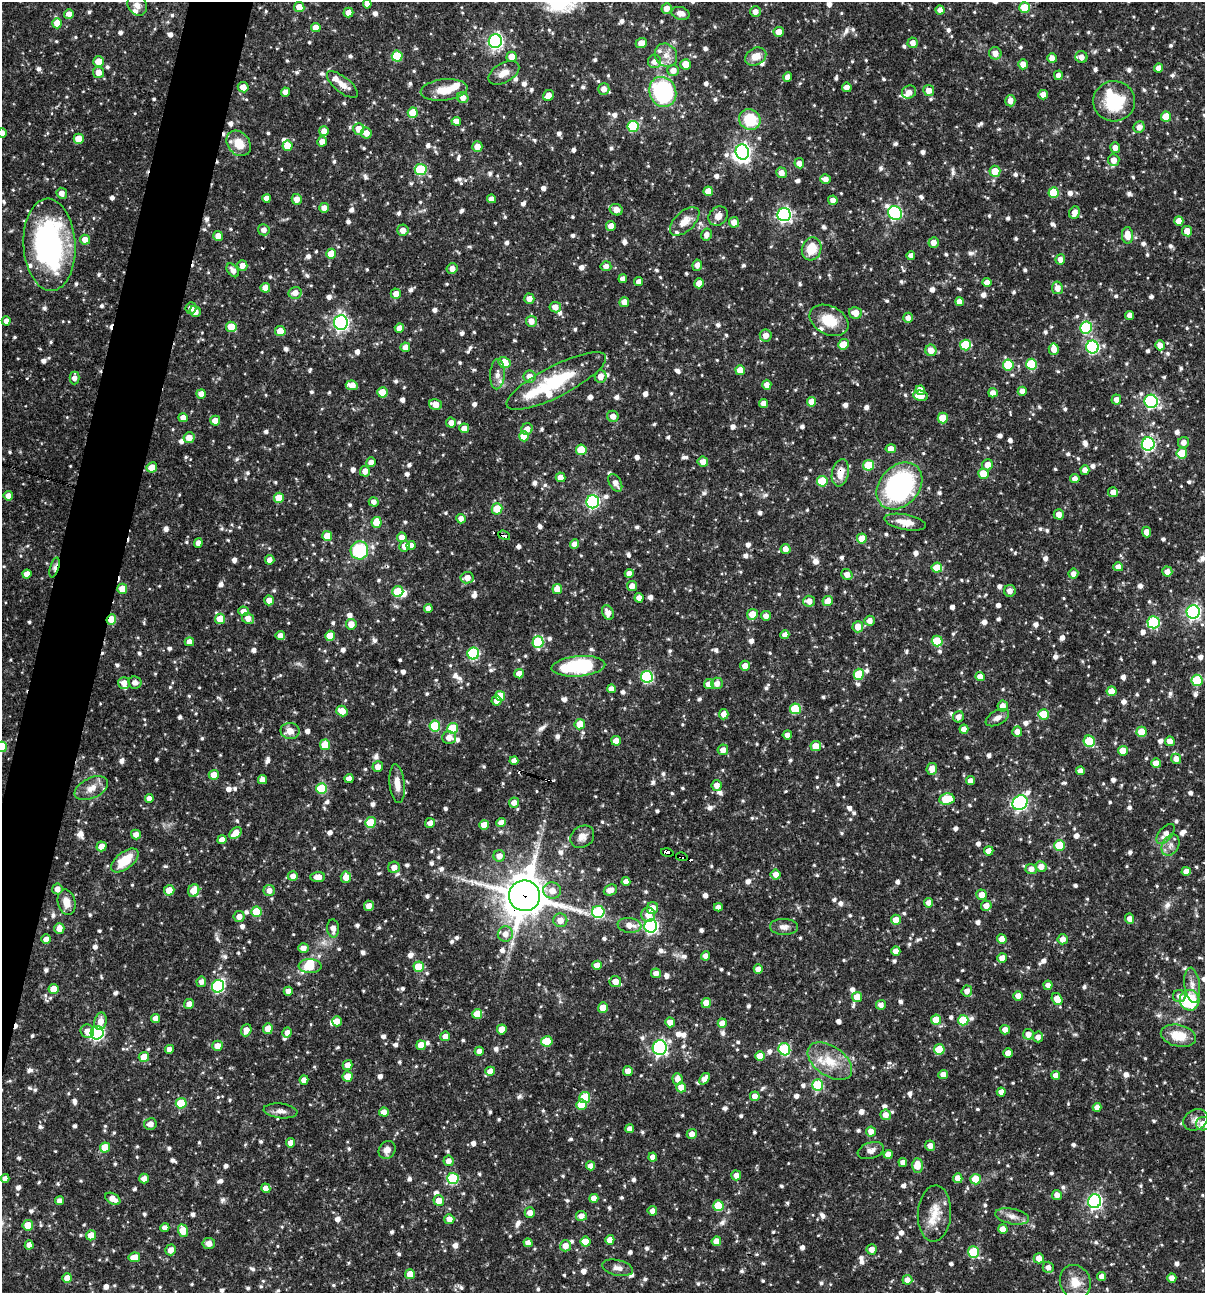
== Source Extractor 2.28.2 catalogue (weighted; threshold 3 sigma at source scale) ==
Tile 7 of 4 x 4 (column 3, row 2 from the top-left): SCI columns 2657-3859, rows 2584-3874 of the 5187 x 5168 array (HDU 1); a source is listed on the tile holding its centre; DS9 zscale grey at full resolution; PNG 1207 x 1295 px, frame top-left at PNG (2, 2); each listed source drawn as its Kron ellipse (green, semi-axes under 4 px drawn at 4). Shown black and unused: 4% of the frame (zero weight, under 3 of 4 exposures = <1% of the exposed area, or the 3 px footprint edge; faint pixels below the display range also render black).
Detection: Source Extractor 2.28.2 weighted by HDU 2 'WHT'; one run over the whole footprint, this tile lists its part. Background 0.0667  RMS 0.0035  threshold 0.0157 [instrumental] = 3 sigma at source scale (4.5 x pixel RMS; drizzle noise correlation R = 1.50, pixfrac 1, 0.05/0.05 arcsec/px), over >= 5 px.
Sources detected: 1243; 2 inside a brighter object's white glare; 9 cosmic-ray / hot-pixel residue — neither listed nor drawn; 20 inside a brighter listed object's ellipse — not listed separately; of the other 1212, all 500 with FLUX_AUTO >= 1.84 (the completeness limit of this list) listed and drawn (712 fainter detections not listed), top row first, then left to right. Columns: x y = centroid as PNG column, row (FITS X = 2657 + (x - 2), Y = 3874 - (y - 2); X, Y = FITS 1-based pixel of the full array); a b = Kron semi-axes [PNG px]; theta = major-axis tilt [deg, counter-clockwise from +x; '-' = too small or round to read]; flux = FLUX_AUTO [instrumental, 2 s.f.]
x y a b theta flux
367 4 4 4 - 2.2
137 5 11 9 -53 2.3
299 7 5 5 - 3.8
667 8 5 5 - 2.6
1025 8 5 5 - 9.4
940 10 4 4 - 2.1
348 12 5 5 - 2.5
755 12 5 5 - 2.2
680 13 9 6 -16 1.9
69 14 5 5 - 2.5
57 23 5 5 - 5.1
316 27 5 5 - 3.5
779 32 5 5 - 3.5
495 41 7 6 - 86
641 43 6 5 - 3.1
913 43 5 5 - 2.5
995 53 6 6 - 2.6
666 55 12 10 -52 3.3
397 56 5 5 - 15
756 56 11 8 26 4.2
512 57 5 5 - 4.5
1081 57 6 5 - 2.4
1052 58 5 4 - 2.6
654 61 6 6 - 2.2
99 62 5 5 - 6
686 64 5 5 - 3.8
1023 64 5 5 - 2.7
1159 68 4 4 - 2.2
673 70 6 5 - 2.8
98 72 5 5 - 2.9
504 73 17 9 30 3.7
1058 75 4 4 - 2.1
788 77 4 4 - 2.3
342 85 19 7 -39 3
243 87 5 5 - 3
847 87 5 4 - 2.1
604 89 6 5 - 2.5
444 90 23 10 6 6.5
929 91 5 5 - 3
285 92 4 4 - 2.2
663 92 15 13 -67 40
909 92 7 6 - 2
548 95 6 5 - 2.7
1043 95 5 4 - 2.6
463 98 6 5 - 2.5
1010 101 6 5 - 2.4
1114 101 21 20 - 18
413 113 5 5 - 8.7
1166 117 5 5 - 6.5
750 120 11 10 - 12
456 121 4 4 - 2.3
633 126 5 5 - 22
1139 127 6 5 - 2.3
359 129 6 5 - 3.5
324 131 5 4 - 2.8
2 133 4 4 - 2.2
366 133 5 5 - 2.8
79 139 5 5 - 5
322 142 5 5 - 2.4
239 143 14 11 -51 6.6
287 146 5 5 - 6.5
477 147 5 5 - 3.2
1115 148 5 5 - 2.3
742 152 7 6 - 110
1114 160 6 6 - 3
799 163 5 5 - 2.1
421 170 6 5 - 23
995 171 5 5 - 6.6
781 173 5 5 - 2.7
825 179 5 4 - 2.2
708 191 5 4 - 3.4
62 193 6 5 - 2.2
1054 193 5 5 - 11
266 198 4 4 - 2.4
297 199 5 5 - 3
491 199 4 4 - 1.9
833 200 5 4 - 2
324 208 5 5 - 2.2
616 210 6 5 - 2.9
895 213 7 6 - 50
1074 213 6 5 - 2.7
784 215 7 6 - 83
718 216 10 8 46 2.6
685 221 18 9 43 3.9
1179 221 5 4 - 3.7
734 222 5 5 - 3.3
611 226 5 5 - 2.8
264 230 6 5 - 2.2
403 230 5 5 - 2.6
1187 231 5 5 - 3.6
706 235 6 5 - 2
1127 235 8 5 -86 4.5
218 236 5 5 - 2.9
85 240 5 5 - 3.1
934 242 5 5 - 2.6
49 245 46 26 -87 78
812 249 12 9 74 7.4
331 254 5 5 - 5.8
911 255 4 4 - 1.9
1060 259 5 5 - 2.3
242 265 5 5 - 2.5
697 265 6 5 - 1.9
606 266 5 5 - 1.9
452 268 5 5 - 2.3
233 270 8 5 -53 2.2
623 279 4 4 - 1.9
639 282 4 4 - 2.2
987 282 4 4 - 2.6
699 283 5 4 - 3
265 288 5 5 - 3.1
1057 288 6 5 - 2.9
295 293 6 6 - 2.9
396 294 5 5 - 3
529 299 5 5 - 2.5
624 302 5 5 - 2.4
959 302 4 4 - 2.6
555 307 5 5 - 2.6
191 308 6 5 - 2.1
195 311 6 5 - 2.6
855 313 6 5 - 3.9
1130 315 4 4 - 2
908 318 5 5 - 2
829 320 20 14 -27 8.7
6 321 4 4 - 2
531 321 5 5 - 2.7
341 322 7 6 - 100
231 327 5 5 - 8.8
399 328 4 4 - 2.3
1086 328 6 6 - 28
280 331 5 5 - 4
766 335 6 6 - 2.7
843 344 5 5 - 5.1
965 345 5 5 - 15
1160 345 5 4 - 2.7
405 347 5 4 - 2.6
1092 347 6 6 - 43
1054 349 5 5 - 3
931 350 6 5 - 3.6
504 363 6 5 - 7.6
1031 364 5 5 - 17
1008 365 5 5 - 13
740 370 5 5 - 5
497 374 15 7 87 2.6
529 376 6 6 - 2.7
601 377 6 6 - 2.8
74 378 6 5 - 2.2
556 381 55 15 27 24
352 385 6 5 - 4.3
767 385 5 4 - 2.2
920 390 5 4 - 2.1
1022 391 4 4 - 2.4
382 392 5 5 - 7.8
993 393 5 4 - 2.1
201 394 5 4 - 2.9
921 396 7 5 -9 4.5
1116 399 5 5 - 2.1
1151 401 7 6 - 57
812 402 5 4 - 3.9
435 404 6 5 - 3.1
763 404 4 4 - 2.5
613 416 6 5 - 2.4
183 418 5 4 - 3.1
943 418 5 5 - 8.1
215 421 5 5 - 3.1
451 423 5 5 - 2.3
464 428 5 4 - 2.7
527 429 6 5 - 2.5
524 436 5 5 - 7.5
189 438 5 5 - 3.6
1183 442 5 5 - 2.2
1148 444 7 6 - 53
891 449 5 4 - 2.6
581 450 5 5 - 9.4
1182 453 5 5 - 12
371 462 5 5 - 2.2
703 462 5 5 - 2.6
868 465 5 5 - 12
988 465 5 5 - 3.5
152 467 5 5 - 3.8
1085 470 5 4 - 2
365 471 5 5 - 2.3
840 473 14 8 78 4.3
984 474 5 5 - 7.1
561 477 5 5 - 2.5
1075 479 4 4 - 2.2
822 481 5 5 - 13
615 483 9 6 -61 2.2
899 486 26 20 48 69
1113 492 5 5 - 2.2
8 496 4 4 - 2.3
279 498 5 5 - 7.6
374 502 5 4 - 1.9
593 502 6 6 - 59
497 509 6 5 - 7.7
1059 514 5 5 - 2.5
461 519 5 4 - 2.1
377 522 5 5 - 6.9
905 522 21 7 -11 4.6
1147 532 5 4 - 2.8
504 535 6 3 -19 7.1
327 536 5 5 - 5.4
402 537 5 4 - 3
862 538 5 5 - 5.6
198 543 5 4 - 2.4
574 544 5 4 - 2.3
411 545 4 4 - 2.4
405 546 5 5 - 3.3
785 549 5 5 - 2.6
359 550 9 8 - 21
270 560 5 5 - 2.1
54 567 10 4 73 1.9
1118 567 5 4 - 2.3
937 568 5 5 - 6.3
1167 572 5 5 - 2.6
1073 573 5 5 - 2.1
27 574 4 4 - 2.5
629 574 4 4 - 2.6
847 574 6 5 - 2.4
467 578 6 5 - 3.1
632 586 5 5 - 2.3
122 589 5 5 - 4.8
557 589 5 4 - 3.4
1010 591 6 6 - 2.1
398 592 5 5 - 10
639 598 4 4 - 2.7
269 600 5 5 - 2.7
809 601 6 5 - 2.6
828 601 5 5 - 4.7
428 608 4 4 - 2.2
243 611 5 5 - 2.3
1193 612 7 6 - 88
608 613 7 5 -64 2.6
752 614 5 5 - 5.2
766 616 5 5 - 1.9
248 618 6 5 - 2.7
111 619 5 4 - 5.4
220 619 5 5 - 6.8
870 621 5 5 - 2.2
1153 622 6 6 - 26
351 624 5 5 - 3.3
858 627 5 5 - 3.6
280 635 4 4 - 2.3
785 635 4 4 - 2.1
330 636 5 5 - 6.8
937 641 5 5 - 11
189 642 4 4 - 2.7
538 642 6 5 - 18
473 654 6 6 - 32
578 666 27 10 5 30
745 666 5 5 - 2.4
519 674 5 4 - 2.9
859 674 5 5 - 11
647 677 6 6 - 36
980 677 5 4 - 2.7
1197 680 6 5 - 16
135 682 6 6 - 2
124 683 6 5 - 2.9
717 683 6 6 - 2
709 684 5 5 - 4
611 689 4 4 - 2.2
1111 691 5 5 - 4.3
500 696 5 5 - 6.1
496 701 5 5 - 2
1003 706 5 5 - 2.7
795 709 5 5 - 16
342 711 6 5 - 3.5
724 714 5 5 - 2.6
1043 714 5 5 - 11
959 717 6 5 - 2
997 718 13 7 28 2.2
580 724 5 5 - 5.9
435 726 5 5 - 18
453 728 5 5 - 15
964 729 4 4 - 2.6
290 731 9 8 - 3.5
1017 732 5 5 - 2.5
1142 732 5 5 - 8.4
787 735 5 4 - 1.8
449 738 7 6 - 2.6
616 741 5 5 - 4.3
1089 741 5 5 - 15
1170 741 5 4 - 2.4
325 745 5 5 - 9.1
816 746 5 5 - 5.2
2 747 5 5 - 17
723 750 5 5 - 2.2
1123 751 5 5 - 5.1
1176 759 5 5 - 2.2
514 761 4 4 - 2.2
1156 763 5 4 - 3.1
378 767 5 5 - 2.6
932 769 6 5 - 3.1
1080 771 4 4 - 2.6
214 775 5 5 - 4.4
349 779 4 4 - 2.5
262 780 4 4 - 2.1
970 781 4 4 - 2.3
397 784 19 7 -84 3.9
717 785 5 5 - 2.4
91 788 18 10 26 3.9
322 788 5 5 - 18
149 798 4 4 - 2
947 799 8 5 8 12
514 803 5 5 - 2.2
1020 803 8 7 - 83
370 822 5 5 - 12
501 822 5 4 - 2.6
430 823 5 5 - 2.1
484 825 5 5 - 5
235 833 7 5 38 4.6
136 834 5 5 - 2.1
1166 834 12 6 49 2.5
582 837 13 10 37 2.3
222 840 4 4 - 2.5
1170 845 11 8 61 2
101 846 5 5 - 2.7
1060 846 5 5 - 13
989 851 5 4 - 2.8
667 852 6 3 -12 48
499 856 6 5 - 3
682 857 6 3 -10 31
125 860 16 8 38 9.5
394 867 6 5 - 2.7
1041 867 5 5 - 3
1031 869 5 5 - 2.3
1186 871 4 4 - 2.3
776 874 5 5 - 2.3
293 876 5 5 - 2.1
318 877 7 5 4 2.9
346 877 6 5 - 3.4
626 882 4 4 - 2.3
57 889 5 5 - 2.3
169 890 5 5 - 4.5
269 890 5 5 - 2.3
610 890 7 5 24 3
194 891 6 5 - 4.7
552 891 9 8 - 3
982 895 5 5 - 3.7
525 896 15 15 - 1100
66 902 13 9 -78 4.2
928 903 5 4 - 2.3
369 906 5 5 - 2.5
986 906 5 5 - 2.6
718 907 4 4 - 1.9
652 908 6 5 - 3.7
256 912 5 5 - 11
598 912 6 6 - 28
648 915 7 7 - 3.2
239 916 5 5 - 2.3
1130 919 5 4 - 2.2
560 920 7 7 - 3.2
896 920 5 5 - 3.6
629 925 12 7 -7 3.2
651 926 6 6 - 70
784 927 14 8 -1 2.1
59 928 5 5 - 3.1
333 928 9 6 -86 2.3
505 934 7 7 - 2.6
46 939 4 4 - 2.4
1002 939 5 5 - 3.8
1063 939 5 5 - 2.3
303 948 5 5 - 2.5
896 951 5 4 - 2.6
706 956 4 4 - 1.9
1002 958 5 5 - 3.4
597 965 5 4 - 3.7
310 966 11 7 -3 5.5
419 967 5 5 - 8
758 969 4 4 - 2.8
656 973 5 5 - 2.3
201 982 5 5 - 2
615 982 6 5 - 3.5
1048 985 4 4 - 1.8
1192 985 17 8 -83 3.1
218 986 6 6 - 41
54 989 5 5 - 4.7
288 991 4 4 - 2.2
967 991 5 5 - 2.1
1018 996 5 5 - 2.8
1179 996 6 6 - 1.9
857 997 5 5 - 4.8
1057 999 6 5 - 4.3
1190 1000 10 9 - 25
706 1003 5 4 - 3.6
189 1004 5 5 - 2.3
881 1005 5 5 - 2.2
603 1008 5 5 - 5.2
477 1014 5 5 - 6.2
156 1018 4 4 - 2.1
936 1020 5 5 - 6.8
963 1020 5 5 - 13
101 1021 9 6 78 3.1
337 1021 5 5 - 3.3
670 1022 5 5 - 2.5
722 1023 4 4 - 3.6
268 1029 5 5 - 3.8
502 1029 5 5 - 4.4
246 1030 6 5 - 2.9
1005 1030 5 4 - 2.3
87 1031 7 6 - 3.1
97 1033 7 6 - 54
287 1033 5 5 - 2.2
1028 1034 5 5 - 2.6
445 1036 5 4 - 2.6
1178 1036 18 11 -13 8.1
1038 1037 5 5 - 1.9
547 1041 6 5 - 9.2
421 1045 5 4 - 4.4
217 1046 5 5 - 2.8
660 1048 7 7 - 68
169 1049 4 4 - 2.1
784 1049 6 5 - 28
939 1049 5 5 - 11
479 1051 4 4 - 2.3
1008 1053 5 4 - 2.8
760 1056 5 5 - 4.8
144 1057 5 5 - 6.7
830 1061 25 15 -35 9.2
347 1065 5 4 - 2.6
490 1071 5 4 - 3.8
628 1071 5 5 - 2.8
943 1074 5 4 - 2.4
1055 1075 4 4 - 2.2
348 1077 5 5 - 5.3
677 1079 6 5 - 2.6
704 1079 6 4 53 2.6
304 1080 4 4 - 2.2
818 1085 5 5 - 18
681 1087 5 5 - 3.8
1001 1092 4 4 - 2.3
755 1096 5 5 - 2.6
585 1097 5 5 - 13
181 1103 5 5 - 12
581 1105 5 5 - 6.7
1097 1107 4 4 - 2.2
281 1111 17 7 -6 2.2
384 1112 5 4 - 2.3
886 1115 5 5 - 2.6
1196 1120 13 10 28 2.5
150 1124 6 6 - 2.3
1203 1124 7 6 - 3.1
630 1129 4 4 - 2.1
871 1131 5 5 - 2.7
692 1134 5 5 - 2.2
291 1143 5 4 - 2.3
930 1146 5 5 - 2.2
105 1147 5 5 - 7.6
387 1150 9 8 - 2.2
871 1151 13 8 18 1.9
888 1154 4 4 - 2.7
653 1157 4 4 - 2.2
449 1161 5 5 - 2.3
903 1162 4 4 - 2.2
917 1165 7 5 90 4.8
591 1166 4 4 - 2.2
736 1175 5 5 - 2.4
5 1178 4 4 - 2
958 1178 5 4 - 4.2
144 1179 5 5 - 2.3
453 1179 5 5 - 24
975 1179 5 5 - 7
266 1188 5 4 - 2.2
1057 1195 5 5 - 2.3
594 1198 4 4 - 3.4
113 1199 8 5 -29 2.9
60 1201 4 4 - 2.1
439 1201 5 5 - 3.8
1095 1201 7 6 - 79
718 1206 5 5 - 11
652 1211 5 4 - 2.1
530 1213 5 5 - 2.3
934 1213 28 16 87 7.5
581 1216 5 5 - 2.4
1012 1216 17 7 -11 2.7
449 1219 5 5 - 2.6
28 1225 5 5 - 6.7
165 1228 4 4 - 2.2
1003 1229 4 4 - 2.8
183 1231 6 5 - 7.1
91 1235 5 5 - 4.9
610 1240 5 4 - 3
716 1241 5 4 - 2.8
586 1242 5 5 - 6.1
209 1243 6 5 - 2.5
528 1243 4 4 - 2.1
29 1245 4 4 - 2.3
565 1246 5 5 - 3.1
871 1249 5 5 - 2.3
171 1250 5 5 - 2.4
973 1252 6 5 - 20
134 1257 6 5 - 4.7
1039 1258 5 5 - 3.1
1048 1267 5 5 - 2.1
617 1268 16 8 -12 2.2
410 1274 5 5 - 3.5
1102 1276 4 4 - 2.2
67 1278 5 5 - 4.3
1172 1278 5 4 - 2.4
907 1280 5 5 - 2.3
1075 1282 17 15 -68 5.5
Overlapping masked pixels (flux is a lower limit): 9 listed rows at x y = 239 143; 556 381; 840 473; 504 535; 54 567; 111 619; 667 852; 682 857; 525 896
Isophote crosses this tile's border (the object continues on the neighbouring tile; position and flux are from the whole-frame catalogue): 5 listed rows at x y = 367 4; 2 133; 1197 680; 2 747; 1203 1124